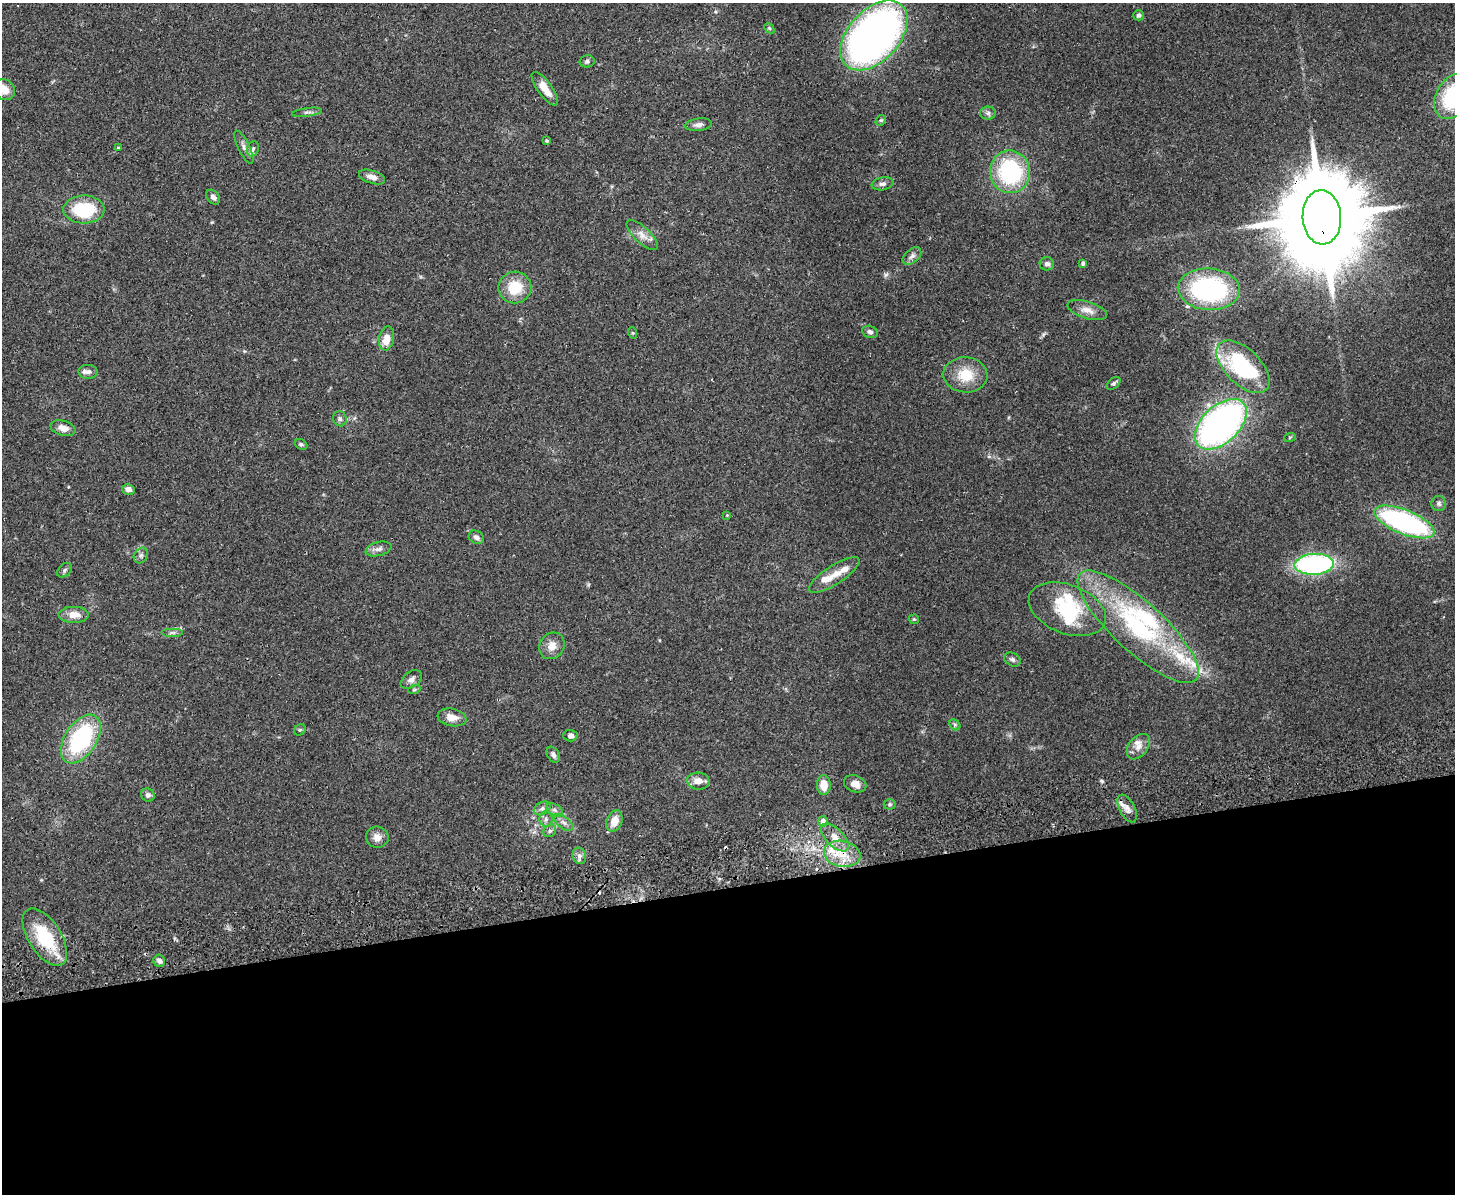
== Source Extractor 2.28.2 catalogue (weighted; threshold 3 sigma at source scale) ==
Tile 11 of 3 x 4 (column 2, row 4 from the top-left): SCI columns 1712-3164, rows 57-1248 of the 4766 x 4878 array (HDU 1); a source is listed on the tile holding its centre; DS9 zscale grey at full resolution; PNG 1457 x 1196 px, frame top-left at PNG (2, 3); each listed source drawn as its Kron ellipse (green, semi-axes under 4 px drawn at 4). Shown black and unused: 26% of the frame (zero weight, under 2 of 3 exposures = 3% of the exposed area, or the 3 px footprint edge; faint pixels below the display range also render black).
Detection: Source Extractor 2.28.2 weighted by HDU 2 'WHT'; one run over the whole footprint, this tile lists its part. Background 0.0672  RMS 0.0079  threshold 0.0354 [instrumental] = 3 sigma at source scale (4.5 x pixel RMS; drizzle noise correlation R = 1.50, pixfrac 1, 0.05/0.05 arcsec/px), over >= 5 px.
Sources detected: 99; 1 inside a brighter object's white glare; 2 cosmic-ray / hot-pixel residue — neither listed nor drawn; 11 inside a brighter listed object's ellipse — not listed separately; the other 85 listed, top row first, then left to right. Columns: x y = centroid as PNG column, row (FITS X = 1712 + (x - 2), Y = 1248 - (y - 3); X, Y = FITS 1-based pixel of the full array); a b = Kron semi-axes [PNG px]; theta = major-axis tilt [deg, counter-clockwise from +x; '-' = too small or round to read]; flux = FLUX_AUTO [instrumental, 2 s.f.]
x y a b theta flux
1139 15 5 5 - 2.2
769 28 6 4 -44 1
874 35 41 25 47 390
587 61 7 6 - 1.7
4 89 11 10 - 8.8
545 89 20 7 -54 9.4
1453 96 24 16 61 64
307 112 15 3 7 2
988 113 8 6 1 2.2
881 120 6 4 42 1
698 125 13 6 7 3.3
547 141 4 3 - 1.1
244 147 18 6 -63 4.1
119 148 4 3 - 1
253 149 8 6 67 2
1010 172 21 20 - 79
372 177 13 6 -18 4.9
883 184 11 6 9 2.8
213 197 8 5 -50 2.8
84 209 20 14 1 41
1322 217 27 19 -86 17000
642 235 20 8 -44 6.5
912 256 11 6 40 3.2
1083 263 4 4 - 1.8
1047 264 7 6 - 2.7
515 288 16 16 - 22
1209 289 31 20 -4 120
1087 310 20 8 -17 6.7
870 332 8 6 -20 2.6
633 333 6 3 -70 0.81
387 338 12 7 79 9.5
1243 367 33 17 -44 69
88 372 9 7 -1 2.8
965 375 22 17 -3 20
1113 383 8 5 37 1.6
340 419 7 6 - 2
1221 424 31 18 43 330
63 428 13 7 -17 5.6
1290 437 6 4 19 0.87
301 444 6 5 - 1.3
128 489 6 5 - 4.3
1439 504 7 7 - 2.2
727 515 4 4 - 0.68
1404 522 32 12 -22 150
476 537 8 6 -30 2.6
379 549 13 7 15 3.5
141 555 8 6 58 2.4
1314 564 20 10 3 140
65 570 8 5 43 1.9
834 575 29 9 33 10
1067 609 40 24 -21 46
74 615 15 8 0 8.6
914 619 5 5 - 0.91
1138 627 79 25 -42 110
172 633 11 4 0 2.1
552 646 14 12 55 7.7
1012 659 9 6 -31 2.1
411 679 12 7 36 3.7
414 690 6 4 19 1.1
452 717 14 8 -10 7.3
955 725 6 4 -46 1.4
300 730 6 5 - 1.2
570 736 7 6 - 2.9
81 739 27 15 57 84
1138 747 14 9 50 5.6
553 755 8 6 -58 2.5
698 781 11 8 -4 7
855 784 11 8 -20 5.5
824 785 10 7 -90 10
148 795 7 6 - 2.4
890 804 6 5 - 1.5
542 808 9 6 29 2.6
1127 808 15 7 -61 5.3
555 810 9 6 -27 2.4
546 819 8 6 89 2.5
614 821 11 7 68 10
823 821 5 5 - 5
564 822 11 5 -41 3.1
550 831 7 5 44 1.7
377 837 11 10 - 5.5
835 837 17 9 -46 9.1
842 854 18 13 -10 17
579 856 8 6 -75 3.1
45 937 32 16 -57 41
159 961 6 6 - 2.9
Overlapping masked pixels (flux is a lower limit): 4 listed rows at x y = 1322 217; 1221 424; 1138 627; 842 854
Isophote crosses this tile's border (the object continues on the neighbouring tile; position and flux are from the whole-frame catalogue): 2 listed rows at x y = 4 89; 1453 96